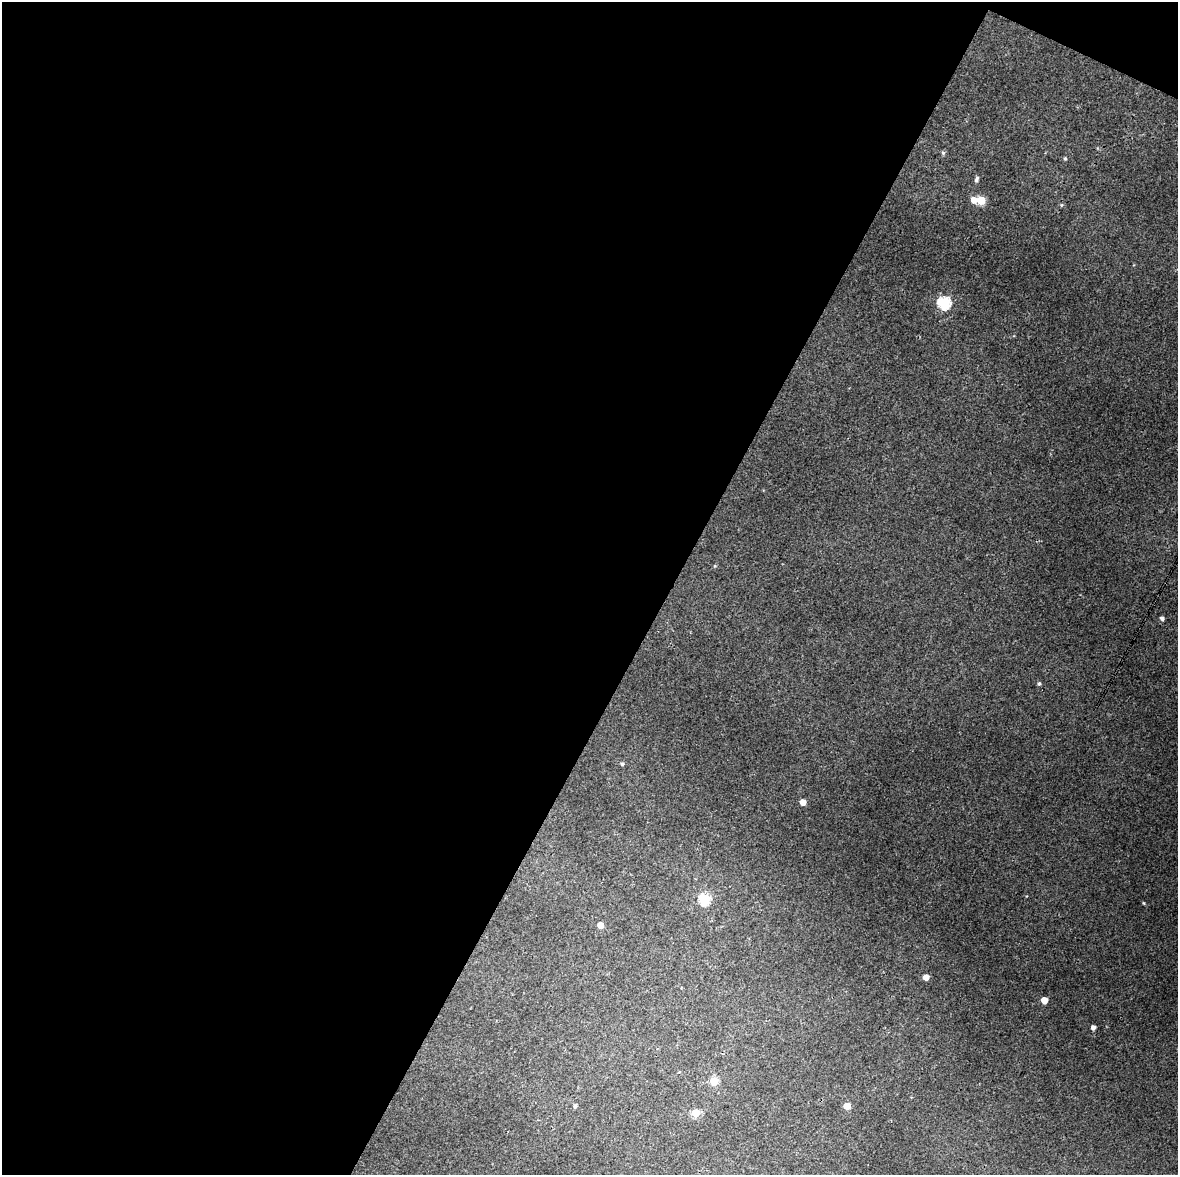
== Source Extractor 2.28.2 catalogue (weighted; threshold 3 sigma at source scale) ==
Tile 1 of 4 x 3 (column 1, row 1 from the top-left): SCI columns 4-1179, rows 2603-3775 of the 4707 x 4001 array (HDU 1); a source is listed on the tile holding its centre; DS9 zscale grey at full resolution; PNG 1180 x 1177 px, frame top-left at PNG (2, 2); no overlay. Shown black and unused: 58% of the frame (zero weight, under 3 of 4 exposures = <1% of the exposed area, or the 3 px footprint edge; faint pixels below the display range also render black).
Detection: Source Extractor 2.28.2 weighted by HDU 2 'WHT'; one run over the whole footprint, this tile lists its part. Background 0.0298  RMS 0.0061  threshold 0.0274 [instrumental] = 3 sigma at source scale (4.5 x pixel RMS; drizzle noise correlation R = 1.50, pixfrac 1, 0.0396/0.0396 arcsec/px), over >= 5 px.
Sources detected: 22; all 22 listed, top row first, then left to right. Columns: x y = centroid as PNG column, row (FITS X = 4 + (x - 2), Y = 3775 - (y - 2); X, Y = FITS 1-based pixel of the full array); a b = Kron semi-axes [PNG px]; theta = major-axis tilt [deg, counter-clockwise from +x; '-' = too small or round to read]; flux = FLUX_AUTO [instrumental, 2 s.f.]
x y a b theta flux
943 153 6 5 - 1.1
1065 159 5 4 - 0.82
976 179 9 4 76 1.7
974 200 6 6 - 5.3
981 200 5 5 - 19
1061 205 5 4 - 0.76
944 303 6 6 - 72
715 566 5 4 - 0.61
1162 618 5 4 - 1.7
1039 684 5 5 - 1.1
622 764 5 4 - 1.2
803 802 5 5 - 6.3
705 899 6 6 - 48
1143 903 5 3 - 0.54
600 925 5 5 - 6.4
926 977 5 4 - 6.2
1044 1000 5 5 - 9.7
1093 1027 4 4 - 2.6
714 1081 5 5 - 20
575 1106 5 4 - 1.5
847 1106 5 5 - 8.9
696 1113 5 5 - 15